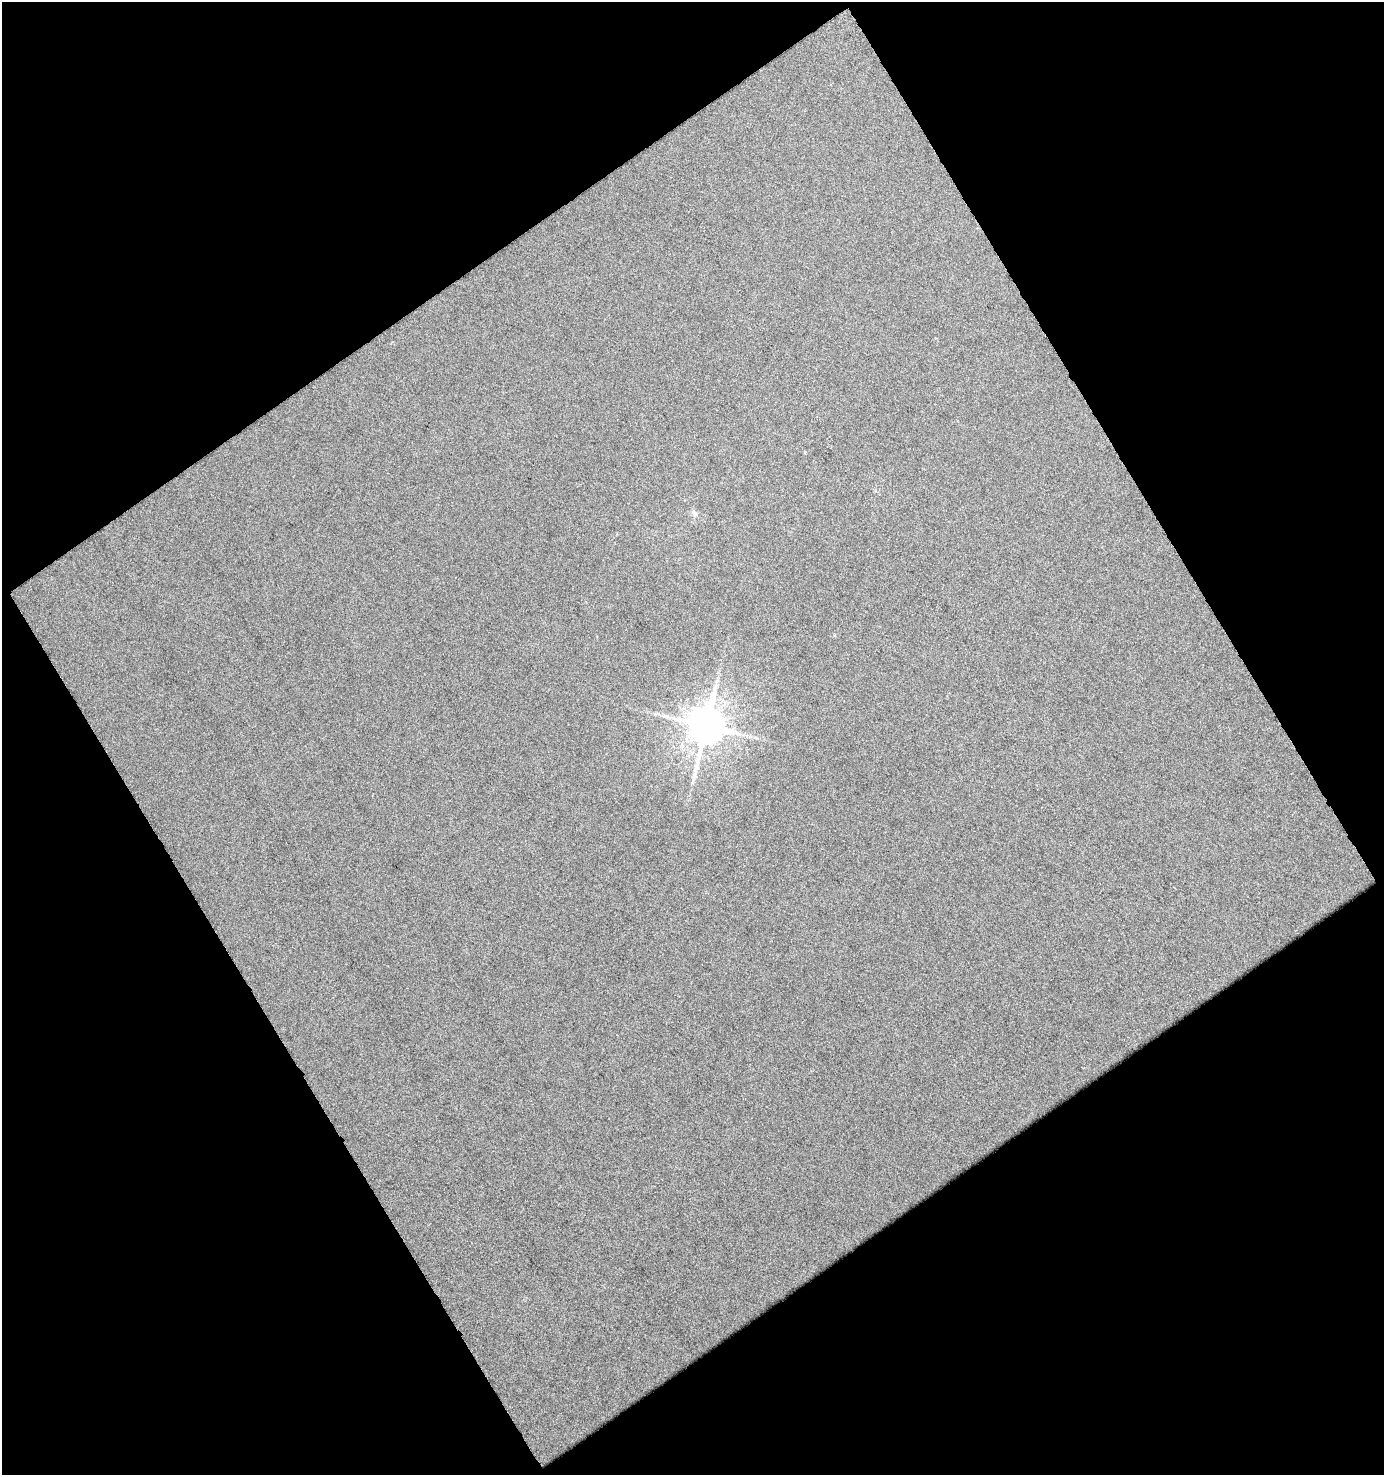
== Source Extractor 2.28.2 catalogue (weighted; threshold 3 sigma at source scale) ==
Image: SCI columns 35-1416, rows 1-1473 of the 1455 x 1473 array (HDU 1 of 3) = the unmasked area's bounding box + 8 px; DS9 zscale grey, full resolution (1 PNG px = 1 image px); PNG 1386 x 1477 px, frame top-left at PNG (2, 2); no overlay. Shown black and unused: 49% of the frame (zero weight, under 12 of 24 exposures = <1% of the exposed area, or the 3 px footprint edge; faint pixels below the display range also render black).
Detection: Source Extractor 2.28.2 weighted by HDU 2 'WHT'. Background 0.0461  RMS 0.076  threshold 0.31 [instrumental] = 3 sigma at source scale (4.09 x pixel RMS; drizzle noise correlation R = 1.36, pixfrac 0.8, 0.0396/0.0396 arcsec/px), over >= 5 px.
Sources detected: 3; all 3 listed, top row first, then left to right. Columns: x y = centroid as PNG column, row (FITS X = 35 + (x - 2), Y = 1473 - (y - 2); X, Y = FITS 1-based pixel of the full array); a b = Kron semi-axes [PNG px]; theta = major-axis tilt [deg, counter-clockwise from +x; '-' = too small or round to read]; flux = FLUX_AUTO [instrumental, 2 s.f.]
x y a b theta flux
694 513 9 6 -46 22
706 726 10 10 - 19000
695 773 11 4 60 26